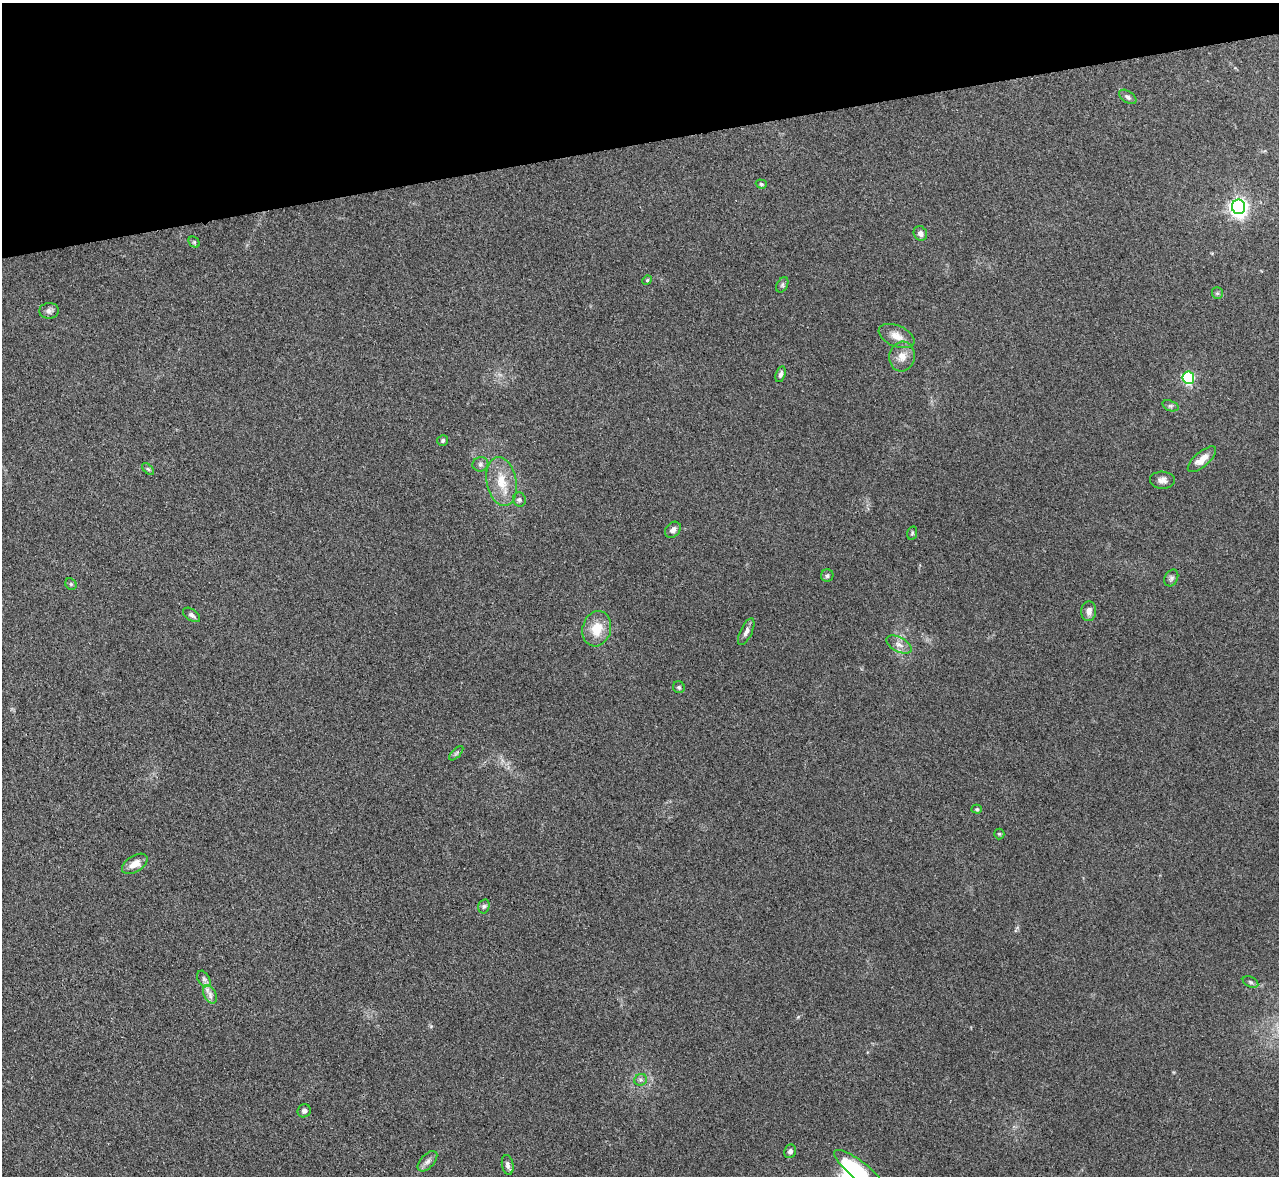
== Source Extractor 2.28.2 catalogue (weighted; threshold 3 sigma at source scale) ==
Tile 3 of 4 x 4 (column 3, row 1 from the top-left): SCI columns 2565-3841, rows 3668-4841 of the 5127 x 5108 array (HDU 1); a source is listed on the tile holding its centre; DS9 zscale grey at full resolution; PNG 1281 x 1178 px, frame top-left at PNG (2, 3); each listed source drawn as its Kron ellipse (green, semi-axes under 4 px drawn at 4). Shown black and unused: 12% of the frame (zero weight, under 3 of 4 exposures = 1% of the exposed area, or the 3 px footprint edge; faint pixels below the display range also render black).
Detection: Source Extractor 2.28.2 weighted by HDU 2 'WHT'; one run over the whole footprint, this tile lists its part. Background 0.334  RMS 0.0099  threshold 0.0443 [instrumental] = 3 sigma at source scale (4.5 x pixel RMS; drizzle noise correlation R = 1.50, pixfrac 1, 0.05/0.05 arcsec/px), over >= 5 px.
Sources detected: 46; all 46 listed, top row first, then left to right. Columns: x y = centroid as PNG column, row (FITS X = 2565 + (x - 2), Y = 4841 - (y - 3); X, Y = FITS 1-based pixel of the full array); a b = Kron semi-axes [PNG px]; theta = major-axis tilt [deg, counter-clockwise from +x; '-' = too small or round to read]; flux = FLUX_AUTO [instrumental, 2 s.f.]
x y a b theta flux
1128 97 9 5 -35 2.8
761 184 5 4 - 1.6
1239 207 7 6 - 460
920 233 7 6 - 3.7
194 242 6 5 - 1.5
647 280 5 4 - 1
782 285 8 5 62 1.9
1217 293 6 5 - 1.6
49 311 10 8 5 3.6
896 336 19 10 -23 10
902 356 15 12 77 9.9
780 374 8 5 74 3.1
1188 378 6 5 - 110
1170 406 8 5 -19 2.2
443 440 6 5 - 1.9
1202 459 17 7 41 9.8
480 464 8 7 - 2.8
148 469 7 4 -44 1.6
1162 480 12 8 -3 4.9
501 482 25 15 -80 22
519 500 7 6 - 2.2
673 530 9 6 48 3.8
912 533 7 5 78 1.5
827 576 6 6 - 2.4
1171 578 9 6 62 2.7
71 584 6 5 - 1.4
1089 611 10 7 84 6
192 615 10 5 -35 3.1
597 629 18 14 75 19
746 632 14 6 64 4.5
899 645 14 7 -27 5.9
679 687 6 6 - 1.7
456 753 9 3 45 1.6
977 809 5 4 - 1.3
999 834 5 5 - 1.2
135 864 14 8 32 9.6
484 906 7 5 75 2.3
204 979 9 5 -60 3
1251 982 8 5 -27 2.1
210 995 10 6 -65 4.2
641 1080 6 6 - 2.2
304 1111 7 6 - 2.8
790 1151 7 6 - 2.5
427 1161 12 6 48 4.5
508 1165 10 5 -79 3.2
859 1170 31 9 -38 31
Isophote crosses this tile's border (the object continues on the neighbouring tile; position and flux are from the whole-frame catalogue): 1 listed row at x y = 859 1170